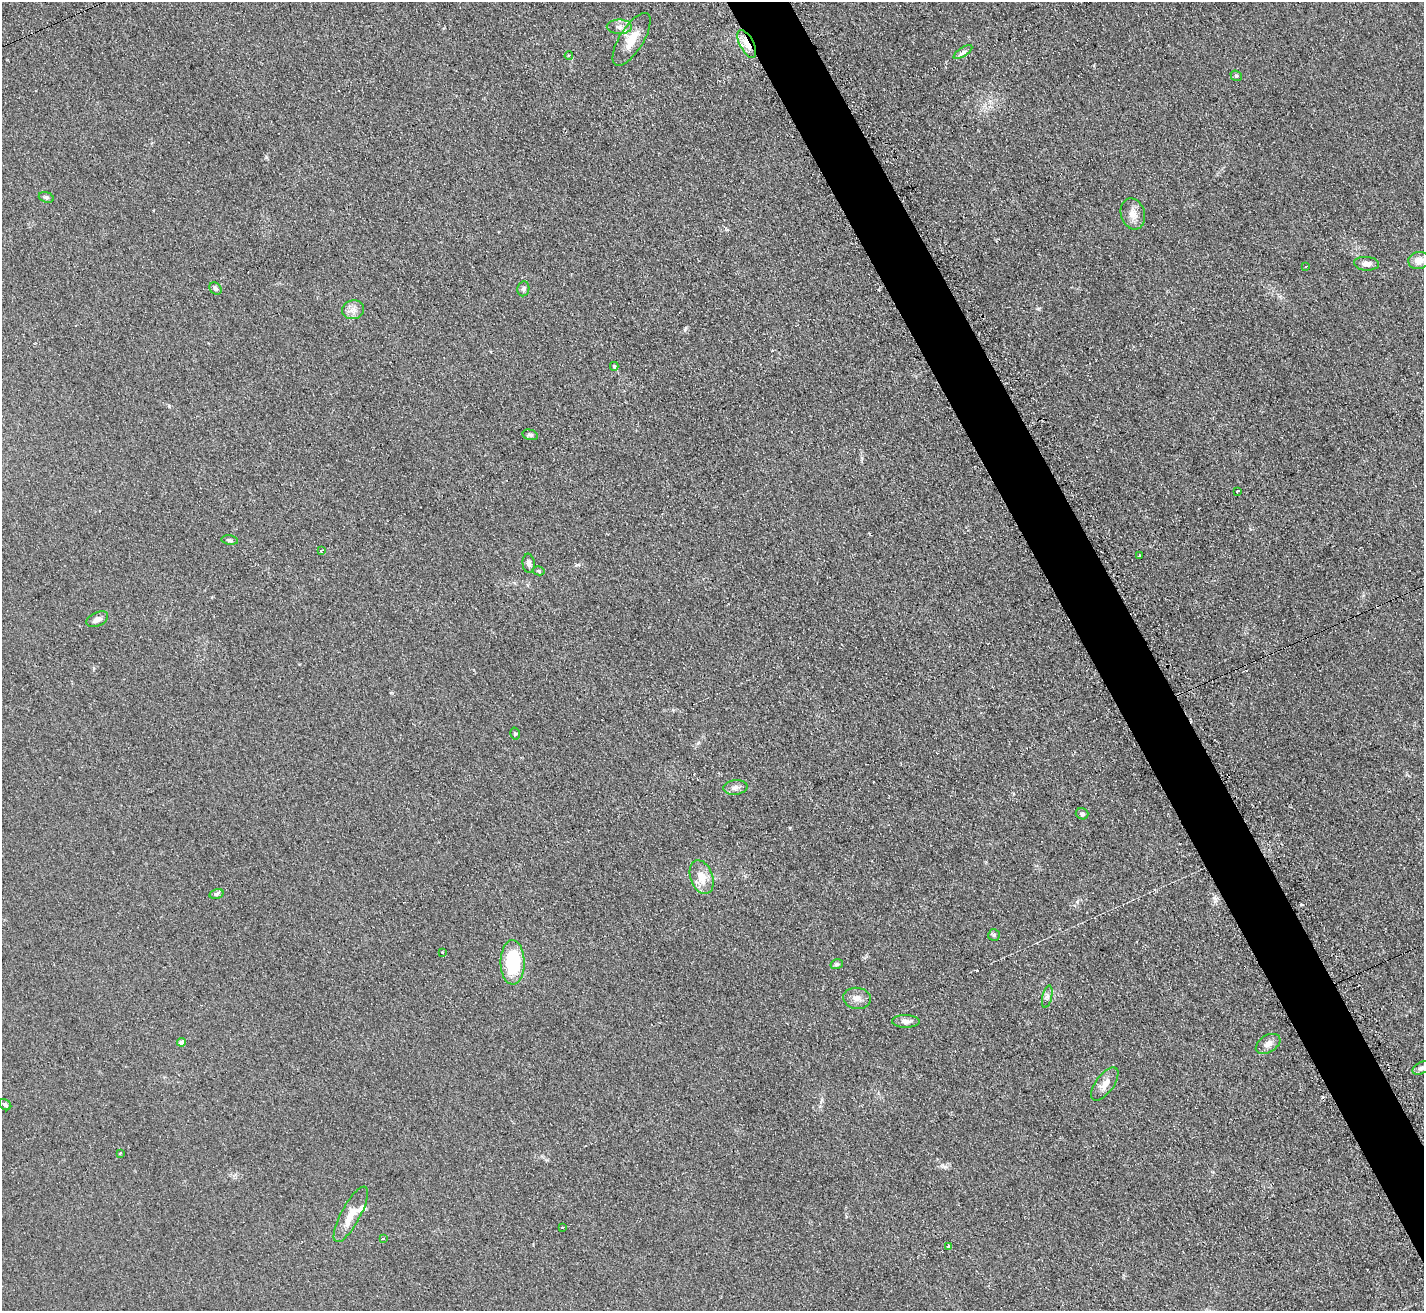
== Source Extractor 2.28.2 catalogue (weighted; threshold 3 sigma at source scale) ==
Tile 6 of 4 x 4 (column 2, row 2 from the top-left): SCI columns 1430-2851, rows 2774-4082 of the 5712 x 5686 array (HDU 1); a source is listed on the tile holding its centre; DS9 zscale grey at full resolution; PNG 1426 x 1313 px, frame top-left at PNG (2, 2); each listed source drawn as its Kron ellipse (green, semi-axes under 4 px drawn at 4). Shown black and unused: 4% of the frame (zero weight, under 2 of 3 exposures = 2% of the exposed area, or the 3 px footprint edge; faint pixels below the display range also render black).
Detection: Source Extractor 2.28.2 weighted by HDU 2 'WHT'; one run over the whole footprint, this tile lists its part. Background 0.127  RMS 0.012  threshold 0.0528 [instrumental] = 3 sigma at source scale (4.5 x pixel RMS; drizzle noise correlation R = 1.50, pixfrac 1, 0.05/0.05 arcsec/px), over >= 5 px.
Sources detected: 52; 6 cosmic-ray / hot-pixel residue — neither listed nor drawn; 1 inside a brighter listed object's ellipse — not listed separately; the other 45 listed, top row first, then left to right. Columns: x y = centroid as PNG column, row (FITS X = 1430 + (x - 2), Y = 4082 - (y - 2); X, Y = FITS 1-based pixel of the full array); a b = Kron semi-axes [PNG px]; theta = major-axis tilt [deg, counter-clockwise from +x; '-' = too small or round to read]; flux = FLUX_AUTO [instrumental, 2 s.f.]
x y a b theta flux
619 27 12 7 -1 6.7
631 39 30 12 58 21
747 44 15 7 -63 14
963 52 11 4 32 3.7
569 56 4 3 - 2.7
1236 76 6 5 - 1.8
46 197 8 5 -18 2.3
1133 214 16 12 -73 11
1419 260 10 8 12 10
1366 264 12 7 -4 7.3
1306 267 3 2 - 1.4
215 289 7 5 -45 2.5
523 289 7 6 - 2.7
353 310 11 9 11 7.5
614 366 4 3 - 1.5
530 435 8 5 -13 2.6
1237 491 3 3 - 2.8
230 540 8 4 -8 2.5
321 550 4 2 - 1.2
1139 556 2 2 - 1.4
529 563 9 6 -84 4.5
539 571 6 4 -13 1.5
97 619 12 7 24 6
515 734 6 4 -76 1.8
735 787 12 7 6 5.3
1082 814 6 5 - 3.1
702 877 17 11 -70 17
216 894 7 4 16 3.1
994 935 6 6 - 2.1
442 953 3 3 - 2.5
513 962 22 12 -90 67
837 964 6 5 - 2
1047 997 11 5 77 3.8
857 998 14 10 -7 8.1
906 1021 13 6 -1 6.2
181 1042 4 4 - 7.1
1268 1044 13 8 31 8.6
1421 1068 9 5 29 3.4
1105 1084 19 9 54 10
5 1105 7 5 -34 2.7
120 1153 3 3 - 2.2
351 1214 31 9 62 16
562 1228 3 2 - 1.4
383 1238 3 3 - 1.6
949 1247 3 3 - 8
Overlapping masked pixels (flux is a lower limit): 1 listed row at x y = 747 44
Isophote crosses this tile's border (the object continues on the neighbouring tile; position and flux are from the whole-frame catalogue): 1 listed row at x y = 1421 1068
Unlisted compact peaks at least as high as the median listed source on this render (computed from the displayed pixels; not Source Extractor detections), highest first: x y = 1214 898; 1301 904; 685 329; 266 157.